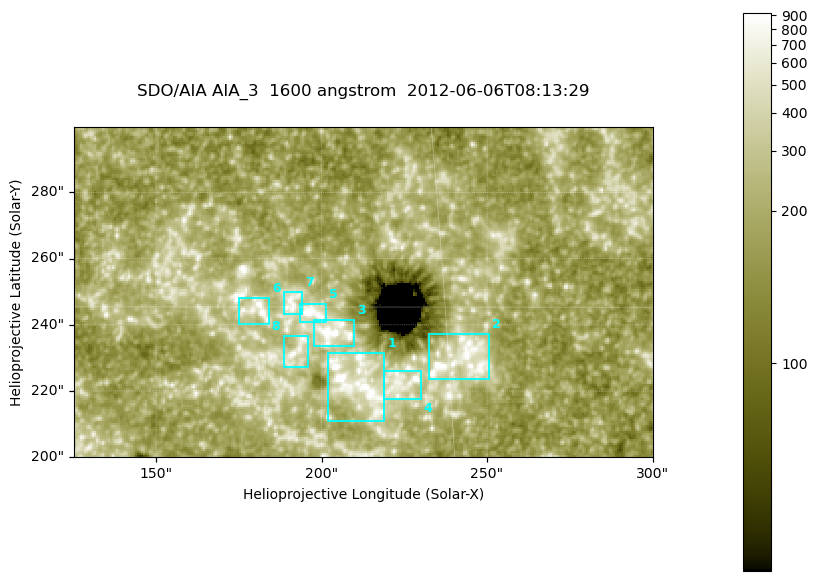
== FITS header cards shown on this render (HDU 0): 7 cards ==
TELESCOP= 'SDO/AIA '
INSTRUME= 'AIA_3   '
WAVELNTH=                 1600
WAVEUNIT= 'angstrom'
DATE-OBS= '2012-06-06T08:13:29.12'
CTYPE1  = 'HPLN-TAN'
CTYPE2  = 'HPLT-TAN'

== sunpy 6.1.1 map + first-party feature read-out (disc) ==
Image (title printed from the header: SDO/AIA AIA_3  1600 angstrom  2012-06-06T08:13:29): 287 x 164 px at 0.609 arcsec/px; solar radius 946 arcsec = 1552 px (partial field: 0.6% of the solar disc is inside the frame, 100% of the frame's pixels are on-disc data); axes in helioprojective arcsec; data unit not stated in the header (colour bar unlabelled)
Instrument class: DISC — disc imager (sunpy class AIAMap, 1600 A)
Bright regions (active regions / flare kernels): reference = the on-disc median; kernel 3 px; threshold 5 sigma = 339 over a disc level ~187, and >= 1.15x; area >= 47 px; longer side >= 3 px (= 1.8 arcsec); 8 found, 8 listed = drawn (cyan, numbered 1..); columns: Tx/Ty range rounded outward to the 2 arcsec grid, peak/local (2 s.f.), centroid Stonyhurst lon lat
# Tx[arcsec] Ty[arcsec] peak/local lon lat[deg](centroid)
1 202..220 210..232 7.4 +13 +14
2 232..252 224..238 7.3 +15 +14
3 196..210 232..242 6.8 +13 +15
4 218..230 216..226 5.5 +14 +14
5 192..202 240..246 8.2 +12 +15
6 174..184 240..248 4.8 +11 +15
7 188..194 242..250 4.3 +12 +15
8 188..196 226..238 4.3 +12 +14